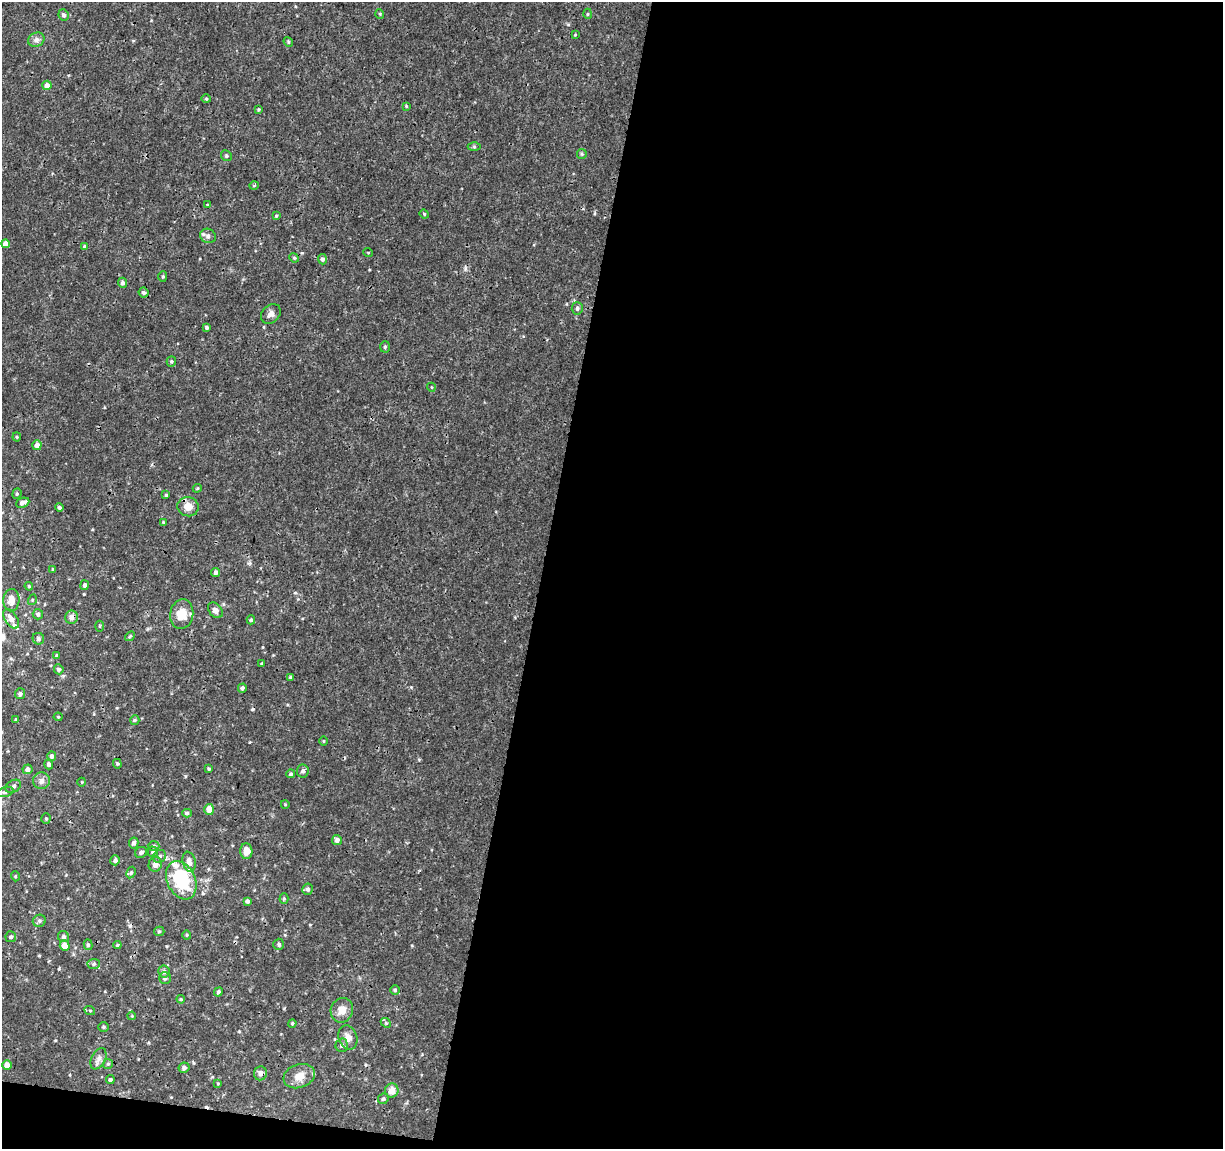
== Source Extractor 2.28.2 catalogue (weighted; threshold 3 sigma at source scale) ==
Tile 16 of 4 x 4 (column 4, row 4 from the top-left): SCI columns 3663-4883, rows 224-1370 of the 4892 x 5096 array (HDU 1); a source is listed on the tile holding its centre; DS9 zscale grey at full resolution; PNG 1225 x 1151 px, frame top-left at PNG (2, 2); each listed source drawn as its Kron ellipse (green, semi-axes under 4 px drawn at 4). Shown black and unused: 57% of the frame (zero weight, under 3 of 4 exposures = <1% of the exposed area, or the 3 px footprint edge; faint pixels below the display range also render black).
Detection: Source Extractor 2.28.2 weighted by HDU 2 'WHT'; one run over the whole footprint, this tile lists its part. Background 0.00125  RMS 9.5e-04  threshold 0.00428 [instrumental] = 3 sigma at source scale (4.5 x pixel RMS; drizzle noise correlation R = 1.50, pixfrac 1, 0.0396/0.0396 arcsec/px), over >= 5 px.
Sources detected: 137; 3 cosmic-ray / hot-pixel residue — neither listed nor drawn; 4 inside a brighter listed object's ellipse — not listed separately; the other 130 listed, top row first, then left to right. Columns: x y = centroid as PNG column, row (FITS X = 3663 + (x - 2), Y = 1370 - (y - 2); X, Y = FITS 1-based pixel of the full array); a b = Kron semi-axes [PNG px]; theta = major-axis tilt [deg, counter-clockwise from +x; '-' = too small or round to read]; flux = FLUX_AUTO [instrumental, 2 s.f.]
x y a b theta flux
380 14 5 3 - 0.088
588 14 5 3 - 0.1
64 15 6 5 - 0.25
575 35 3 3 - 0.074
36 40 8 7 - 0.39
288 42 5 4 - 0.12
47 85 5 4 - 0.72
206 99 5 3 - 0.11
406 106 4 3 - 0.096
258 109 4 3 - 0.12
474 147 6 4 0 0.13
582 154 5 5 - 0.14
226 156 6 5 - 0.15
254 185 5 3 - 0.09
207 205 3 3 - 0.11
424 214 4 4 - 0.11
276 216 4 3 - 0.1
208 236 8 7 - 0.42
5 244 4 4 - 0.59
84 246 4 3 - 0.098
368 252 5 3 - 0.077
294 258 5 4 - 0.12
322 259 5 4 - 0.26
163 277 5 4 - 0.13
123 283 5 4 - 0.29
143 292 5 5 - 0.24
577 308 6 5 - 0.27
271 314 11 8 47 0.47
207 327 4 3 - 0.17
385 347 6 5 - 0.16
171 361 5 4 - 0.14
431 387 4 3 - 0.072
17 437 4 4 - 0.1
37 445 5 4 - 0.53
197 488 4 4 - 0.1
17 494 5 4 - 0.13
166 495 4 4 - 0.12
23 503 7 4 22 0.43
188 507 11 9 -15 1.1
59 508 4 4 - 0.18
163 522 3 3 - 0.079
53 569 3 3 - 0.1
216 572 4 4 - 0.31
84 585 5 4 - 0.24
29 586 4 3 - 0.095
11 600 11 8 87 0.91
32 600 5 3 - 0.088
215 610 9 6 -49 0.46
38 614 5 5 - 0.25
182 614 15 11 82 1.7
72 617 6 6 - 0.54
11 619 11 6 -57 0.67
251 620 4 4 - 0.12
99 626 5 3 - 0.097
130 636 5 4 - 0.11
38 639 6 5 - 0.24
57 655 4 4 - 0.1
262 663 4 3 - 0.087
59 669 5 4 - 0.21
290 677 4 4 - 0.15
242 688 4 4 - 0.18
20 694 5 5 - 0.22
58 717 4 4 - 0.091
16 720 4 3 - 0.16
135 720 5 4 - 0.11
324 741 5 3 - 0.082
52 756 5 4 - 0.27
49 764 5 4 - 0.24
117 764 5 4 - 0.11
27 769 5 5 - 0.36
209 769 3 3 - 0.12
303 771 6 6 - 0.28
291 774 4 4 - 0.18
41 781 8 8 - 0.4
82 782 4 3 - 0.07
13 786 8 6 30 0.31
5 792 8 5 15 0.19
285 804 4 3 - 0.072
209 809 5 5 - 1.1
187 813 5 4 - 0.17
46 819 5 4 - 0.15
337 840 5 5 - 0.36
134 843 5 4 - 0.27
154 846 6 4 -2 0.19
246 851 8 6 -89 0.87
141 852 6 5 - 0.23
153 852 5 5 - 0.22
160 856 7 6 - 0.28
115 860 5 4 - 0.3
189 862 10 6 -77 0.66
155 864 7 6 - 0.52
131 872 6 4 62 0.17
15 876 5 3 - 0.087
181 880 20 14 -64 6.2
308 889 5 5 - 0.22
284 898 5 4 - 0.12
247 901 4 4 - 0.22
39 921 6 6 - 0.19
159 931 5 4 - 0.13
187 935 4 4 - 0.098
11 937 5 5 - 0.2
63 937 6 5 - 0.24
279 944 5 5 - 0.21
88 945 5 4 - 0.19
117 945 4 4 - 0.1
65 946 5 5 - 1
94 964 6 5 - 0.2
164 971 6 5 - 0.26
165 978 6 6 - 0.25
395 990 5 4 - 0.14
218 992 5 4 - 0.21
181 999 4 3 - 0.11
342 1010 12 11 - 0.96
90 1011 5 3 - 0.093
132 1016 4 3 - 0.087
292 1023 4 3 - 0.1
386 1023 5 4 - 0.13
103 1027 5 4 - 0.13
348 1038 12 9 -72 0.75
342 1045 7 6 - 0.3
98 1059 11 7 64 0.42
108 1064 5 5 - 0.14
7 1065 5 4 - 0.65
184 1068 5 5 - 0.27
260 1073 7 6 - 0.42
299 1076 16 11 19 1.1
110 1080 4 4 - 0.18
218 1083 4 2 - 0.077
392 1091 7 6 - 0.82
383 1099 5 5 - 0.17
Overlapping masked pixels (flux is a lower limit): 1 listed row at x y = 72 617